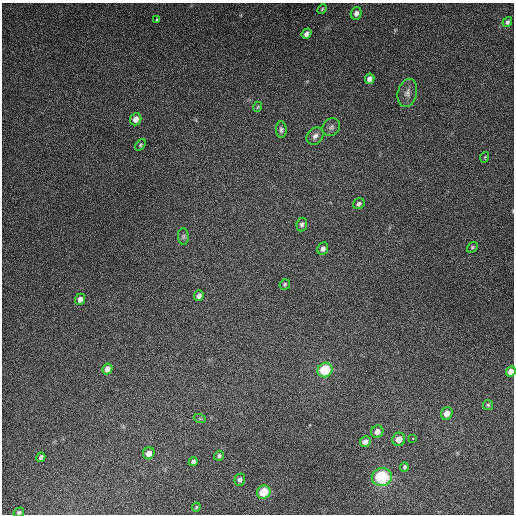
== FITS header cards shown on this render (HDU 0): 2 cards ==
NAXIS1  =                  512
NAXIS2  =                  512

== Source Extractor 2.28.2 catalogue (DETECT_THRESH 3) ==
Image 512 x 512 px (HDU 0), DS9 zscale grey, 1 PNG px = 1 image px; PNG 516 x 516 px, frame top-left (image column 1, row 512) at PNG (2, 3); each listed source drawn as its Kron ellipse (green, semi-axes under 4 px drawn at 4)
Background 4930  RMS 310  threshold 932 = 3 sigma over >= 5 px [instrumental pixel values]
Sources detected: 42; all 42 listed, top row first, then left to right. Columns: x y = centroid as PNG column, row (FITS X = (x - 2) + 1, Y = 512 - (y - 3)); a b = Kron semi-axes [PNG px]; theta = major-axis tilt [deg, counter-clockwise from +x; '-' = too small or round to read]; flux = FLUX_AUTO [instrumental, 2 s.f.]
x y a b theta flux
322 9 5 3 - 2.3e+04
356 13 6 5 - 9.5e+04
157 19 3 3 - 5.4e+04
507 22 5 4 - 4.5e+04
306 34 5 4 - 8.0e+04
370 79 5 4 - 1.1e+05
407 93 14 9 76 1.3e+05
257 107 5 3 - 1.8e+04
136 119 6 5 - 1.5e+05
331 127 9 8 - 8.1e+04
281 130 8 5 -87 5.5e+04
315 136 9 7 51 9.6e+04
140 145 6 4 51 3.0e+04
485 157 5 3 - 1.9e+04
359 204 6 5 - 5.6e+04
302 225 7 5 82 5.4e+04
183 236 8 5 -85 4.5e+04
472 247 6 4 41 3.1e+04
323 248 6 5 - 7.5e+04
285 284 5 5 - 3.0e+04
199 296 5 4 - 8.1e+04
80 299 6 4 69 9.5e+04
107 369 5 4 - 1.4e+05
325 370 8 7 - 1.0e+06
511 371 5 4 - 1.5e+05
488 405 5 5 - 3.0e+04
447 413 6 5 - 1.9e+05
200 419 6 4 -19 2.6e+04
377 432 6 6 - 1.2e+05
399 439 7 6 - 2.2e+05
413 439 3 2 - 2.1e+04
365 442 5 5 - 1.2e+05
149 453 6 5 - 1.7e+05
219 456 5 5 - 4.5e+04
41 457 5 4 - 6.3e+04
193 462 5 4 - 6.1e+04
404 467 5 4 - 3.6e+04
382 477 10 9 - 1.5e+06
240 480 6 5 - 6.0e+04
264 492 7 6 - 6.5e+05
196 507 4 4 - 2.6e+04
19 512 5 4 - 4.0e+04
At the frame edge (FLAGS 8, measured only in part): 2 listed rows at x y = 511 371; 19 512